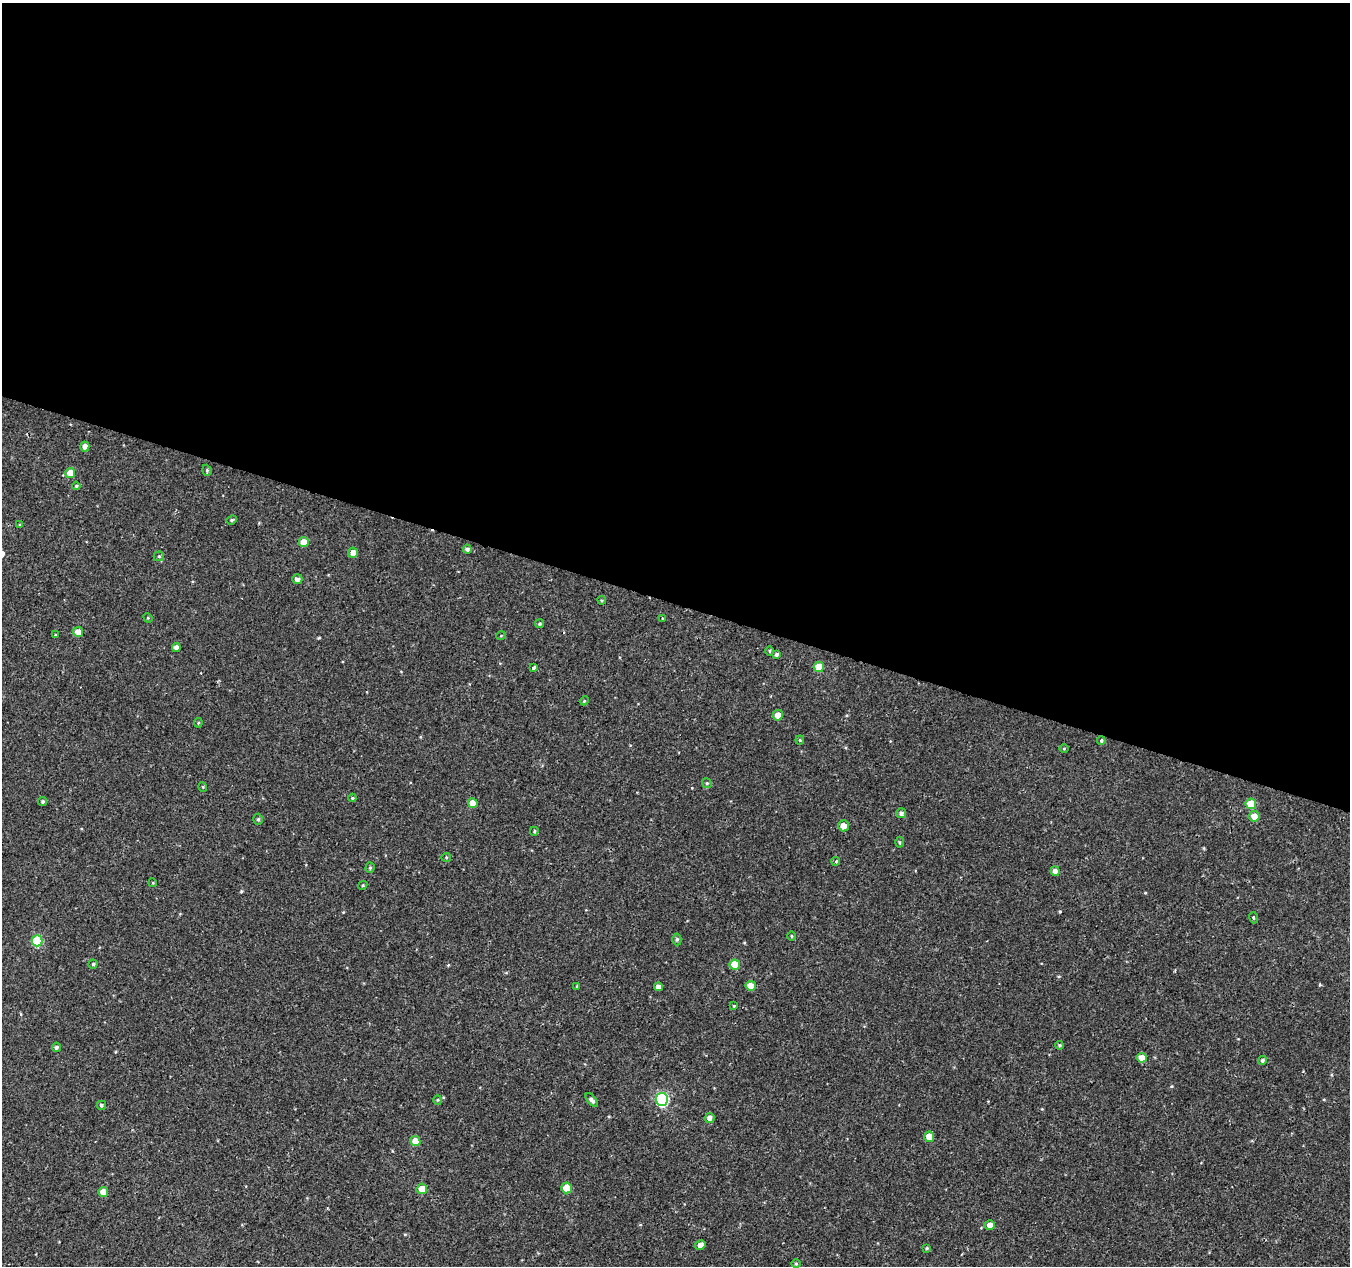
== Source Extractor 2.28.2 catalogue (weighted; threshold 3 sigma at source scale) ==
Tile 3 of 4 x 4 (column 3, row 1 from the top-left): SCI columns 2705-4052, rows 4073-5336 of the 5417 x 5589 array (HDU 1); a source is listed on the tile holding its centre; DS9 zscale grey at full resolution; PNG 1352 x 1268 px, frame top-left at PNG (2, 3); each listed source drawn as its Kron ellipse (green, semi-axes under 4 px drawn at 4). Shown black and unused: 48% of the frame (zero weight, under 2 of 3 exposures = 2% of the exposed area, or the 3 px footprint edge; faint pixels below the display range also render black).
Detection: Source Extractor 2.28.2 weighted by HDU 2 'WHT'; one run over the whole footprint, this tile lists its part. Background 9.53e-04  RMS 0.0026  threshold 0.0118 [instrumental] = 3 sigma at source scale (4.5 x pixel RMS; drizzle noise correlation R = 1.50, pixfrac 1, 0.0396/0.0396 arcsec/px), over >= 5 px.
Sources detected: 75; all 75 listed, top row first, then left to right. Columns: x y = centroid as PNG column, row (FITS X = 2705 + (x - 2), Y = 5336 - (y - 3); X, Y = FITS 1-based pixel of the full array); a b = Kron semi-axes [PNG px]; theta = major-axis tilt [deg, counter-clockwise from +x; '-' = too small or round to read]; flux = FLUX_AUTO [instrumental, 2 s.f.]
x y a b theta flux
85 447 5 4 - 1.5
207 470 5 4 - 0.38
70 473 5 5 - 3
76 486 4 4 - 0.33
232 520 5 4 - 0.32
20 525 4 4 - 0.27
304 542 5 5 - 3.4
467 549 4 4 - 0.7
353 553 5 5 - 2.1
159 556 5 5 - 0.36
297 579 5 4 - 0.91
602 600 4 4 - 0.28
148 618 5 4 - 0.28
663 618 3 2 - 0.33
540 624 4 4 - 0.36
78 632 5 5 - 2.1
55 635 3 3 - 0.23
501 636 5 3 - 0.19
176 647 4 4 - 1.1
770 651 5 3 - 0.27
777 654 4 4 - 0.55
819 667 5 5 - 5.2
533 668 3 3 - 1.8
584 701 4 3 - 0.24
778 715 5 5 - 2.4
198 723 5 4 - 0.31
800 740 4 4 - 0.3
1101 741 4 3 - 0.4
1064 749 5 3 - 0.22
707 783 5 4 - 0.33
203 787 5 3 - 0.22
352 798 4 4 - 0.29
43 802 4 4 - 0.37
473 803 5 5 - 3.1
1251 804 5 5 - 6
901 813 5 5 - 0.78
1254 816 5 5 - 2
258 819 5 4 - 0.41
843 826 5 5 - 1.9
534 831 4 3 - 0.31
899 842 5 3 - 0.29
446 857 5 4 - 0.3
836 861 4 4 - 0.59
370 868 5 4 - 0.37
1055 871 5 4 - 1.4
153 883 4 3 - 0.24
363 885 5 3 - 0.24
1253 918 6 3 -71 0.35
791 936 4 3 - 0.23
677 940 6 4 89 0.4
37 941 5 5 - 11
93 964 4 4 - 0.4
735 965 5 5 - 5.9
577 986 4 3 - 0.24
751 986 5 5 - 3.7
658 987 4 4 - 1.2
734 1006 4 3 - 0.24
1059 1045 4 3 - 0.32
56 1047 4 4 - 0.54
1142 1058 5 5 - 3.1
1262 1060 4 4 - 0.51
662 1099 6 6 - 35
438 1100 4 4 - 0.25
592 1100 8 4 -51 0.81
101 1105 5 4 - 0.48
710 1118 5 5 - 1
929 1137 5 5 - 3.1
415 1141 5 5 - 3.9
567 1188 5 5 - 5
422 1189 5 5 - 3.4
103 1192 5 5 - 2.3
990 1225 5 4 - 1.7
700 1245 5 4 - 1.3
927 1248 4 4 - 0.35
796 1264 5 3 - 0.25